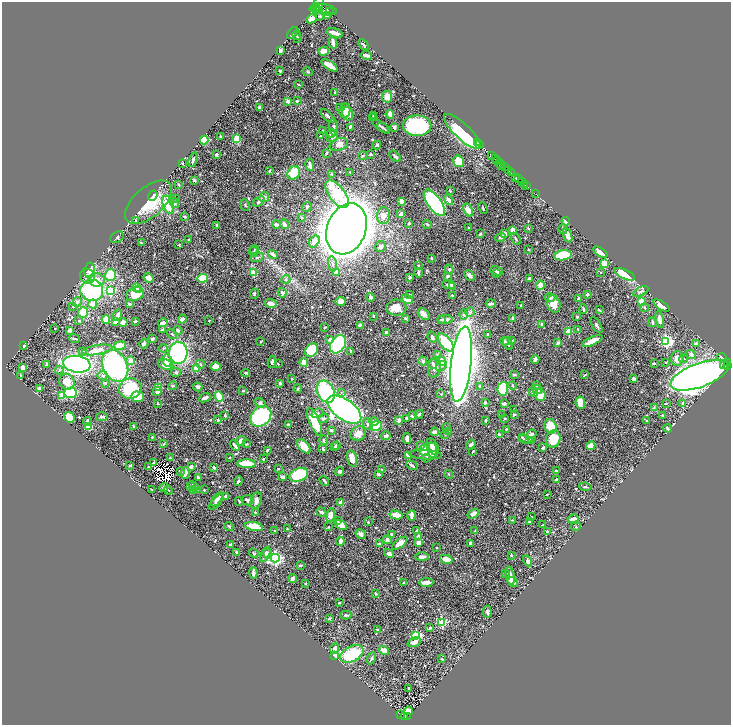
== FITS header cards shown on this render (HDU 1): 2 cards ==
NAXIS1  =                 1458
NAXIS2  =                 1446

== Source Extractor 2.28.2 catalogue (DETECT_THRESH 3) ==
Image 1458 x 1446 px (HDU 1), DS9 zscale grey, zoomed out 1/2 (1 PNG px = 2 x 2 image px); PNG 733 x 727 px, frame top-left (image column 2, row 1446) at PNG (2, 2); each listed source drawn as its Kron ellipse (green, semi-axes under 4 px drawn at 4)
Background 0.704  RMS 0.016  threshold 0.0479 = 3 sigma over >= 5 px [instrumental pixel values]
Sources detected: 735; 35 cannot appear on this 1/2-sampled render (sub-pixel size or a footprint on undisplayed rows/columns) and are neither listed nor drawn; of the other 700, the 500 brightest by FLUX_AUTO listed and drawn (200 fainter detections omitted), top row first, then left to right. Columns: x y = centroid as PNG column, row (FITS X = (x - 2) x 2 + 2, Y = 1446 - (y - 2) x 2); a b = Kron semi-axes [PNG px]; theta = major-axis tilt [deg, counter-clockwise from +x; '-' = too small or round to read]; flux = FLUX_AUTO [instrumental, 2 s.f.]
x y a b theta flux
318 5 9 5 69 1000
315 8 5 1 - 230
317 8 3 2 - 130
326 10 11 5 -10 1600
319 11 2 1 - 170
330 12 3 2 - 260
327 15 4 4 - 8.9
320 16 3 3 - 3.3
311 19 5 3 - 13
293 33 7 3 48 4.2
335 33 8 2 -15 20
297 35 5 3 - 3.8
298 38 3 2 - 2.5
333 43 6 3 -78 12
363 45 6 2 -45 4
281 50 3 2 - 16
323 51 5 3 - 32
366 55 6 2 -10 10
329 65 9 3 -34 46
280 71 3 2 - 5.3
308 72 5 3 - 3.1
299 85 2 2 - 2.8
335 93 2 2 - 3.3
387 97 6 5 - 28
288 101 3 3 - 12
297 101 3 3 - 3.5
259 107 3 2 - 5.9
340 108 3 2 - 8.6
345 110 7 5 79 20
348 114 7 5 -74 41
390 114 4 3 - 15
327 116 9 3 -45 6.5
373 116 3 2 - 2.6
372 118 4 3 - 6.8
381 126 9 2 -35 7.1
417 126 14 10 -1 280
334 127 9 3 -84 8.3
350 127 4 2 - 6.1
394 127 4 2 - 7.4
384 128 7 3 -33 4.7
323 130 2 2 - 2.2
462 131 24 7 -43 280
331 133 4 3 - 5.1
221 136 2 2 - 2.5
320 136 2 2 - 3.1
332 136 6 6 - 16
237 139 4 3 - 42
204 140 4 4 - 140
477 142 2 2 - 11
339 144 9 6 17 23
377 145 4 3 - 5
480 145 2 1 - 5.5
326 153 3 2 - 4.9
216 154 3 3 - 9.7
370 154 2 2 - 5
491 155 4 2 - 670
362 156 4 3 - 3
395 156 7 3 -44 6.8
495 159 4 2 - 210
193 160 7 3 71 9.6
498 160 2 1 - 96
459 161 6 5 - 55
182 163 3 3 - 2.5
500 163 4 2 - 25
310 165 6 3 -78 10
502 166 2 2 - 100
505 167 2 1 - 210
509 170 3 2 - 260
269 171 3 2 - 3
350 172 3 2 - 2.3
294 173 7 6 - 82
512 173 2 2 - 120
332 174 3 3 - 3
516 177 4 2 - 700
518 179 3 2 - 300
194 180 4 3 - 4.5
522 182 2 2 - 330
179 184 4 3 - 3.1
525 185 2 1 - 5.3
526 186 2 2 - 220
450 191 3 2 - 3.4
337 194 16 8 -52 120
536 194 2 1 - 7.8
153 196 5 2 - 5.8
264 197 5 4 - 8.8
175 199 3 3 - 2.5
449 200 5 3 - 18
259 201 6 3 37 8.7
401 201 4 3 - 14
148 202 28 14 42 110
175 203 5 4 - 8.6
434 203 15 6 -54 690
168 205 9 5 -71 72
245 205 6 2 -71 2.4
307 207 5 4 - 5.1
483 208 6 2 -64 3.4
468 210 7 4 -64 28
401 214 4 3 - 11
383 216 8 6 82 18
185 217 3 2 - 4.3
301 217 3 3 - 3.9
136 221 2 2 - 9.6
566 221 4 3 - 15
409 223 2 2 - 13
276 224 4 3 - 13
284 224 5 3 - 14
427 224 5 3 - 5.1
217 226 4 3 - 4.3
468 228 2 2 - 3.5
528 228 3 2 - 3
347 229 26 19 69 7100
563 229 5 3 - 3.2
513 230 4 3 - 21
504 233 3 3 - 18
480 234 3 2 - 6
568 236 7 4 -73 21
117 237 7 5 33 6
501 237 5 4 - 7.8
188 239 3 3 - 2.2
516 239 6 2 -58 4.8
314 242 6 4 57 25
141 243 3 2 - 2.9
179 245 2 2 - 2.4
381 247 5 5 - 9
254 250 4 3 - 3
528 250 2 2 - 2.9
253 252 5 4 - 3.7
600 252 8 4 -35 25
273 254 5 3 - 8.9
563 255 9 5 9 120
257 257 7 3 18 4.4
431 258 2 2 - 9.2
332 264 8 4 -81 9
605 264 4 3 - 66
418 266 3 2 - 2.7
449 269 5 4 - 6.6
89 270 7 5 81 56
497 271 7 3 -19 9.6
600 272 2 2 - 2.4
253 273 3 3 - 41
336 273 3 3 - 21
418 273 5 2 - 11
497 273 4 3 - 4.2
625 274 11 4 -25 130
110 275 6 5 - 110
470 275 6 3 -48 11
87 276 7 7 - 18
448 276 3 3 - 7.2
148 278 5 4 - 24
203 278 5 3 - 110
410 278 3 2 - 7.3
286 279 5 4 - 4.9
529 279 4 3 - 10
96 280 8 6 -6 29
449 285 6 3 -5 9.6
540 285 4 3 - 32
453 287 4 3 - 4.6
136 288 3 3 - 45
138 289 4 3 - 42
92 290 11 10 - 300
110 291 4 3 - 210
641 291 8 3 27 6.4
282 293 5 4 - 9.5
135 294 9 6 18 73
254 294 5 3 - 4
587 294 3 2 - 6.3
409 295 2 2 - 3.7
452 295 2 2 - 5.5
371 297 4 3 - 8.3
550 298 5 3 - 9.8
407 299 6 4 -25 26
578 299 4 2 - 6.3
641 301 3 3 - 25
77 302 5 4 - 7.6
341 302 5 4 - 20
270 303 6 3 -10 19
93 304 4 4 - 28
129 304 3 3 - 5.9
491 304 5 2 - 12
554 304 9 6 -74 35
521 305 3 2 - 4.4
73 306 3 2 - 4.9
661 306 9 4 -32 22
396 307 10 8 1 38
644 308 4 2 - 3.2
583 309 5 3 - 5.6
599 310 4 2 - 4.9
83 312 5 5 - 51
470 312 4 4 - 5.7
424 314 7 4 -44 16
117 315 6 3 59 14
464 315 5 4 - 5.4
373 316 2 2 - 4.5
577 317 2 2 - 6.3
405 318 4 3 - 4
513 318 3 3 - 7.8
106 319 4 3 - 72
182 319 4 3 - 12
445 319 8 3 0 14
660 319 8 3 -79 17
209 320 2 2 - 2.4
442 320 4 2 - 7.9
79 321 2 2 - 2.6
115 322 2 2 - 16
123 322 4 4 - 14
135 322 2 2 - 8.7
653 322 5 3 - 4.7
163 323 5 3 - 14
541 324 4 3 - 4.1
360 325 4 3 - 7.5
596 325 9 3 -58 7.3
325 327 3 2 - 3.3
55 328 2 2 - 6.6
162 329 3 3 - 4.6
578 329 3 2 - 3
70 330 3 2 - 15
178 330 4 3 - 6.6
568 331 2 2 - 76
386 332 3 2 - 4.2
172 334 5 3 - 4.5
488 334 2 2 - 6.6
432 337 5 3 - 8.7
74 339 6 2 -14 5.7
152 339 3 3 - 6.4
330 339 4 3 - 11
511 340 3 3 - 4.2
504 341 4 3 - 5.8
592 341 11 3 25 44
666 341 4 3 - 620
261 342 3 2 - 2.3
446 342 10 5 -51 130
558 343 3 3 - 4.5
144 344 5 3 - 8.3
338 344 10 7 60 320
508 344 7 3 -65 7
696 344 4 3 - 6.9
120 345 6 4 10 47
23 346 2 2 - 7.7
163 348 4 3 - 3.5
97 350 15 4 9 32
311 350 7 5 57 140
83 351 4 3 - 3.9
350 351 3 2 - 3.3
178 353 11 9 -89 410
437 354 4 3 - 2.9
691 354 5 3 - 13
722 357 5 2 - 200
535 359 4 3 - 11
677 359 7 6 - 25
684 359 4 3 - 3.4
131 361 4 4 - 20
167 361 6 4 -81 31
423 361 4 3 - 5.9
441 361 5 4 - 25
272 362 6 3 80 5.6
304 362 4 3 - 30
666 362 3 2 - 2.6
654 363 3 2 - 3.1
728 363 3 2 - 180
46 364 3 2 - 5.2
77 364 14 8 -8 990
200 364 4 3 - 2.8
278 364 2 2 - 3.6
433 364 5 3 - 5.4
461 364 38 10 83 4000
166 365 8 5 -23 27
724 365 4 2 - 200
727 365 2 1 - 200
115 366 17 12 -63 540
441 366 6 3 39 6.2
216 367 4 4 - 28
435 367 10 6 79 17
22 368 3 3 - 21
196 369 3 3 - 43
59 370 4 3 - 4.1
176 372 5 4 - 6.6
246 373 4 3 - 3.5
514 375 3 2 - 6.7
585 375 4 1 - 2.3
699 375 30 12 20 2800
21 376 4 2 - 2.4
103 376 5 4 - 6
292 378 3 2 - 2.7
634 379 3 3 - 13
67 382 8 7 - 41
105 383 3 3 - 3.8
280 383 3 3 - 6.8
512 385 4 3 - 3.8
536 385 3 3 - 2.9
173 386 4 3 - 3.4
480 386 3 2 - 3.9
159 387 3 3 - 23
198 387 5 4 - 6.1
39 388 3 3 - 9.7
130 389 11 10 - 150
298 389 4 3 - 2.4
503 389 7 5 85 160
537 389 5 4 - 7.9
243 391 2 2 - 4.2
157 392 4 3 - 14
326 392 11 8 -65 260
341 392 3 3 - 3.8
533 392 5 3 - 18
71 393 6 5 - 140
441 394 3 2 - 2.3
540 395 6 5 - 38
62 396 4 3 - 39
219 396 5 3 - 58
138 397 6 5 - 70
205 398 6 3 25 13
158 403 3 2 - 2.8
260 403 5 4 - 6.8
485 403 3 2 - 5.6
504 403 3 3 - 11
580 403 6 4 -81 41
666 403 2 2 - 2.6
683 403 3 3 - 6.4
654 407 4 3 - 3
344 410 19 10 -36 2000
514 410 3 2 - 3
318 413 6 4 21 7.7
419 414 5 3 - 6.5
502 414 2 2 - 2.3
225 415 3 3 - 5
514 415 3 3 - 3.9
261 416 11 9 45 340
412 416 2 2 - 24
663 416 3 3 - 7.2
69 417 6 4 -41 70
102 417 6 3 5 4.6
323 418 5 4 - 5.2
406 418 3 3 - 5.8
504 419 3 2 - 3
218 420 4 3 - 3.4
399 420 3 3 - 13
486 420 3 3 - 3.6
374 421 5 4 - 12
647 421 3 3 - 2.9
87 422 4 3 - 7.3
315 422 15 5 -68 87
368 424 6 4 -69 7.9
288 425 3 3 - 7.2
133 426 3 2 - 4.6
376 426 6 5 - 110
550 426 7 6 - 65
89 427 4 3 - 46
446 427 3 3 - 3.1
668 428 4 3 - 4.8
506 429 3 2 - 3.2
331 430 3 2 - 9.8
448 431 4 3 - 7.4
434 432 4 3 - 10
358 433 8 7 - 23
445 434 4 3 - 3.2
531 434 5 3 - 8.6
500 435 4 2 - 10
386 436 5 3 - 11
152 437 2 2 - 3.2
522 437 3 3 - 3.1
407 438 5 2 - 24
526 439 7 4 -18 7.9
553 439 8 7 - 79
323 440 5 3 - 5.3
532 440 3 2 - 30
241 441 5 3 - 18
164 444 4 3 - 2.3
247 444 4 3 - 2.3
471 445 5 3 - 12
235 446 6 2 -46 12
304 446 8 5 -48 48
337 446 3 3 - 4.6
421 446 3 3 - 15
591 446 4 3 - 31
335 447 3 3 - 4.1
433 447 9 5 -65 29
543 448 3 3 - 6.2
323 449 3 2 - 6.3
267 450 4 3 - 3.8
425 450 5 5 - 34
432 450 7 5 -84 42
473 451 3 2 - 2.3
426 455 16 4 -3 16
408 456 3 3 - 16
230 457 2 2 - 2.2
170 458 3 2 - 2.5
352 458 8 5 -76 24
426 458 4 3 - 3.2
263 459 3 2 - 2.9
154 463 2 2 - 5.1
246 464 9 4 -1 130
130 465 3 2 - 3.2
412 465 6 2 -27 7.2
149 467 3 3 - 3.9
191 467 3 2 - 13
214 467 2 2 - 7.7
278 469 2 2 - 3.1
382 470 4 3 - 3
556 471 2 2 - 11
181 472 3 3 - 3
340 472 4 3 - 8.7
185 473 6 3 76 26
379 474 4 2 - 4.3
299 475 10 6 22 180
449 475 5 3 - 2.5
198 477 3 2 - 6.4
283 477 3 2 - 13
556 479 3 3 - 5
238 481 5 3 - 8
324 481 5 2 - 4.2
193 486 5 4 - 7.1
190 487 4 3 - 4.3
585 487 6 3 -7 4.5
164 488 4 3 - 8.5
197 488 3 3 - 3
152 489 2 2 - 3
168 490 5 2 - 2.2
194 490 3 3 - 8.4
204 490 3 2 - 2.9
547 494 3 1 - 2.9
226 496 3 2 - 11
217 499 8 4 51 12
248 500 6 5 - 12
239 501 4 3 - 3.3
256 501 8 5 71 13
216 502 9 4 49 16
341 503 2 2 - 48
255 512 3 2 - 2.6
321 512 5 3 - 7
473 514 6 3 31 23
331 515 7 4 77 21
396 515 7 3 -12 36
412 515 5 3 - 22
532 516 2 2 - 2.6
573 519 5 3 - 17
512 520 3 2 - 2.2
337 521 3 2 - 3.1
530 521 3 2 - 8.9
368 522 3 3 - 3.1
341 525 6 3 -31 43
542 525 2 2 - 2.6
229 526 4 3 - 3
254 526 9 4 -11 67
328 527 2 2 - 2.4
576 527 5 3 - 3.4
287 529 3 2 - 2.8
274 531 2 2 - 2.7
417 531 3 2 - 3.8
475 531 2 2 - 10
547 531 3 3 - 3.6
361 534 6 4 -33 8.6
391 534 2 2 - 6.8
419 536 3 2 - 12
387 540 4 3 - 13
340 541 4 3 - 16
400 543 9 4 38 26
419 543 4 3 - 26
470 543 3 2 - 7.8
379 544 2 2 - 7.4
230 545 3 2 - 6.2
436 547 2 2 - 2.7
236 552 3 2 - 3.7
254 553 5 3 - 4.7
267 553 4 4 - 6.4
265 554 8 4 65 11
389 554 5 3 - 9.7
511 555 2 2 - 7.1
422 557 6 3 1 12
275 558 4 4 - 840
446 559 6 3 -14 42
528 561 5 3 - 7.7
300 565 3 2 - 5.3
253 573 5 3 - 8.5
506 574 4 2 - 3
510 576 9 3 -79 33
293 578 4 3 - 9.4
426 582 7 3 1 21
513 582 6 3 -35 11
305 583 3 2 - 4.1
404 583 4 3 - 3.3
376 594 4 2 - 4
339 603 4 2 - 3.1
487 612 6 3 -86 6.7
346 615 5 3 - 7.1
329 618 2 2 - 4.1
442 622 3 3 - 200
430 628 4 3 - 5.1
378 630 3 3 - 7.4
416 636 3 3 - 390
414 642 7 4 22 18
335 649 5 3 - 15
384 650 5 4 - 16
352 654 12 7 27 140
334 655 3 3 - 31
371 658 6 2 62 4.6
442 659 3 3 - 2.8
409 688 2 2 - 3.3
408 711 4 3 - 41
400 715 3 1 - 7.5
407 716 2 1 - 13
405 717 4 3 - 76
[200 fainter detections neither listed nor drawn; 35 sub-pixel or undisplayed-footprint detections neither listed nor drawn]